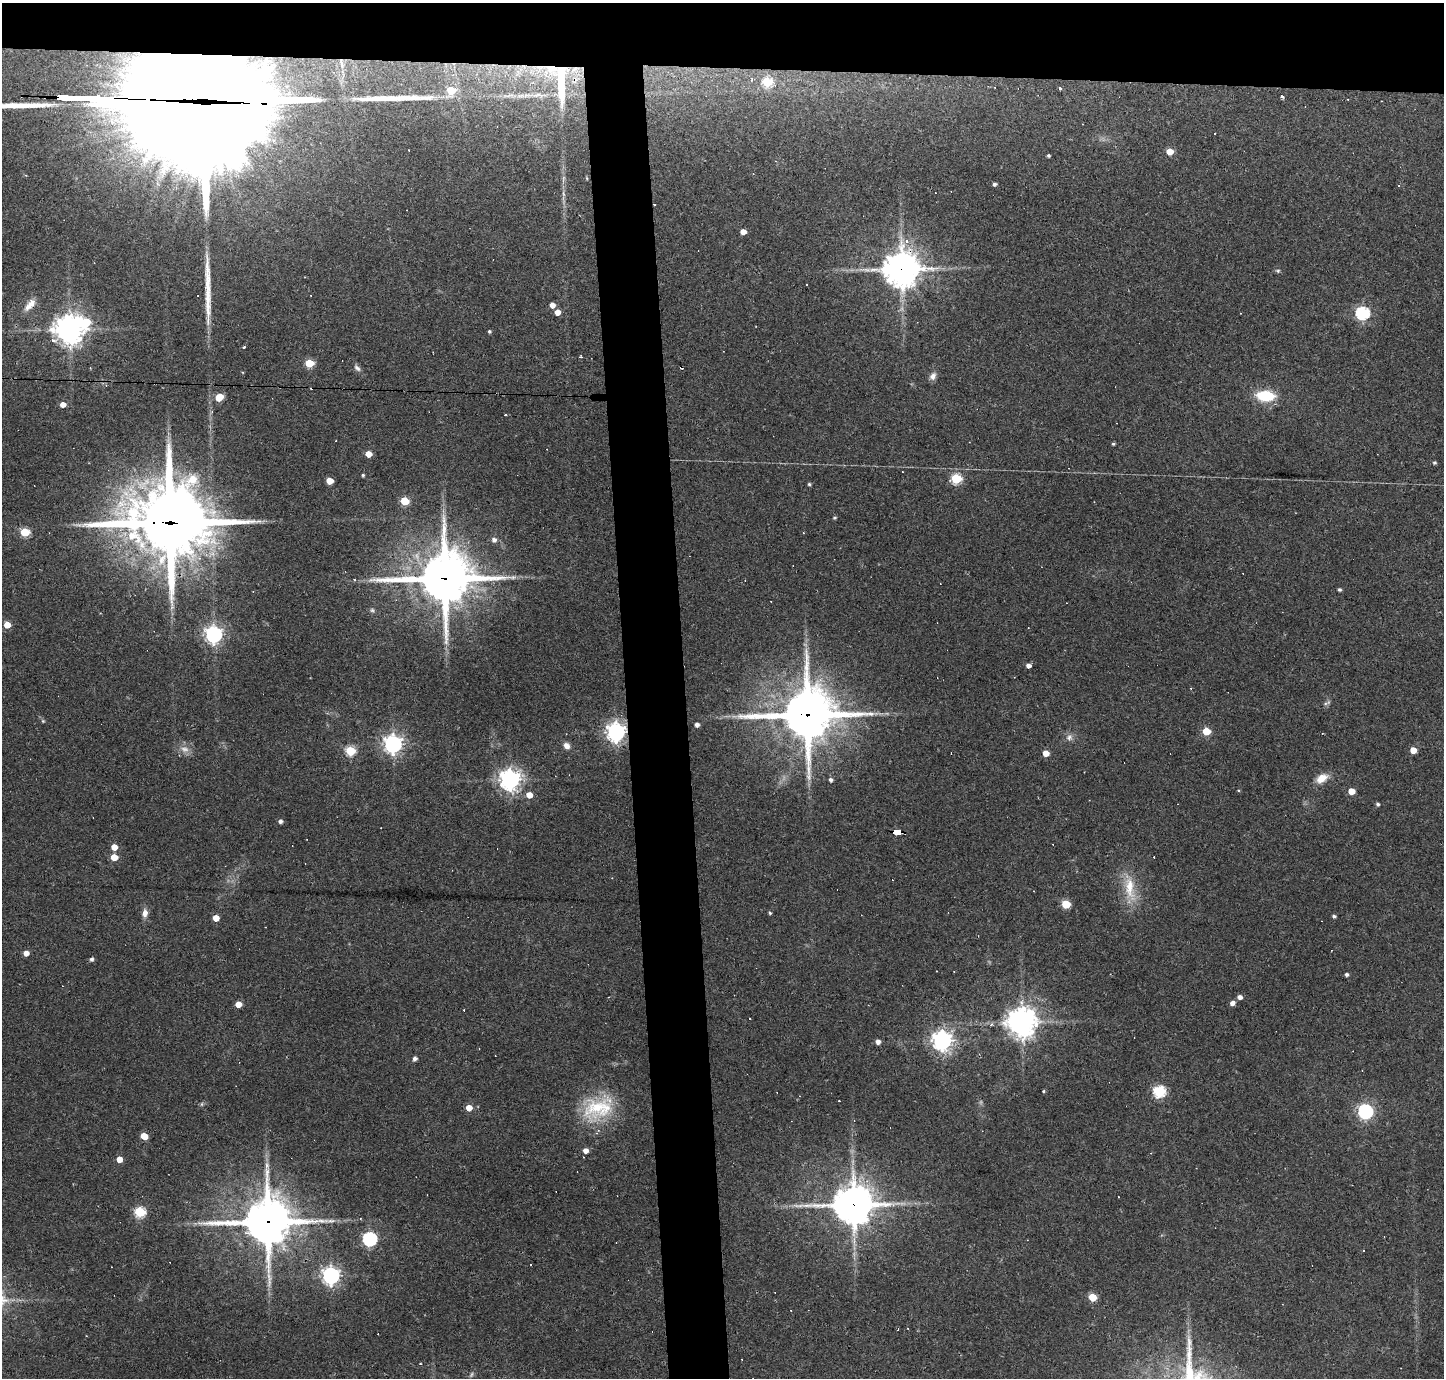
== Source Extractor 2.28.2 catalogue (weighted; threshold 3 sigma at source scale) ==
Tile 2 of 3 x 3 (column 2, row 1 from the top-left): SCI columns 1444-2885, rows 2842-4217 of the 4328 x 4305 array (HDU 1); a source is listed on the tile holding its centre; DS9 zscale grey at full resolution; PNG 1446 x 1380 px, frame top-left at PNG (2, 3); no overlay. Shown black and unused: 9% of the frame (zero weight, under 2 of 3 exposures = <1% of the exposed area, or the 3 px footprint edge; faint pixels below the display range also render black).
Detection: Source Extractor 2.28.2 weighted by HDU 2 'WHT'; one run over the whole footprint, this tile lists its part. Background 0.085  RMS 0.0059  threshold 0.0266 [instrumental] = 3 sigma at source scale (4.5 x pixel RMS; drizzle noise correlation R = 1.50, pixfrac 1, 0.05/0.05 arcsec/px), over >= 5 px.
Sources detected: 145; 3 too faint to see at this stretch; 29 cosmic-ray / hot-pixel residue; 3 long thin detections or spike segments (spike, bleed or trail) — not listed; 1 inside a brighter listed object's ellipse — not listed separately; the other 109 listed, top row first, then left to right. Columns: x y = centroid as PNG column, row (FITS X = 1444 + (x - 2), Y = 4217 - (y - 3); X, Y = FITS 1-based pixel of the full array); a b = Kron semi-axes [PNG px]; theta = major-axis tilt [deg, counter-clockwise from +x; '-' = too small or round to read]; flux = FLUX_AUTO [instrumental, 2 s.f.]
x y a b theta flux
560 79 59 23 -82 63
767 82 6 6 - 38
1060 89 3 3 - 4.2
451 90 6 6 - 16
538 95 20 6 1 4.9
1282 97 3 3 - 8.2
189 102 134 32 -2 43000
1170 152 5 5 - 11
1048 156 3 3 - 1.1
994 184 4 4 - 1.4
654 204 3 2 - 1.2
743 232 5 4 - 5.6
907 241 5 3 - 10
902 269 12 11 - 1200
1278 271 6 5 - 0.97
30 305 20 9 50 6.6
552 305 5 4 - 5
557 312 5 4 - 6
1362 313 6 6 - 100
86 322 8 6 -61 23
69 329 10 10 - 650
489 331 4 4 - 0.98
53 340 6 5 - 1.8
244 347 3 3 - 0.95
581 357 3 3 - 1.8
309 363 5 5 - 26
357 368 11 6 -49 2.1
933 376 10 7 60 3.1
1265 396 17 10 -3 24
219 397 6 5 - 17
63 405 4 4 - 5.5
505 415 3 2 - 1.2
1113 444 3 3 - 0.82
368 454 5 4 - 8.4
1434 463 4 4 - 1
363 475 4 4 - 0.78
956 479 6 5 - 49
330 481 5 5 - 11
809 484 4 4 - 0.94
405 501 5 5 - 26
834 518 4 4 - 0.87
169 523 31 26 -3 5300
25 532 5 5 - 31
803 533 4 3 - 0.49
494 540 5 5 - 2.7
445 578 21 18 6 2600
354 579 4 3 - 0.56
1340 590 4 4 - 1.2
372 610 6 5 - 1.1
7 625 5 5 - 11
214 634 6 6 - 250
1028 665 4 4 - 3
1191 688 4 3 - 0.41
1328 702 7 6 - 1.5
807 715 20 18 6 2800
43 721 5 4 - 0.76
697 725 4 4 - 2.5
1206 731 5 5 - 18
616 732 7 7 - 350
1069 737 9 8 - 2.7
393 744 7 7 - 310
566 746 8 7 - 3.4
1413 750 5 4 - 9
350 751 5 5 - 38
1046 753 5 4 - 7.3
1322 778 17 10 30 7.2
510 780 7 7 - 440
831 780 4 4 - 1.8
1238 790 4 3 - 0.58
1351 791 5 5 - 9.5
529 795 5 5 - 7.5
1378 804 4 4 - 1.3
280 821 4 4 - 2
897 832 8 4 -3 62
114 847 5 5 - 6.9
114 857 5 5 - 12
1129 888 37 14 -85 18
1066 904 5 5 - 23
145 913 11 7 86 3.7
770 913 4 3 - 1
1334 916 4 3 - 1.2
216 918 5 4 - 8.2
26 953 5 4 - 4.7
92 959 5 5 - 1.6
1347 974 4 4 - 1.4
1240 997 5 4 - 2.8
1232 1003 5 5 - 3.3
238 1004 5 4 - 7.6
750 1019 3 3 - 1.2
1022 1022 9 9 - 900
942 1040 7 7 - 380
878 1042 5 5 - 3
415 1059 5 4 - 2.1
1043 1091 4 3 - 0.66
1159 1091 6 6 - 74
202 1104 6 4 89 0.85
469 1108 5 5 - 7.4
598 1108 45 29 19 39
1365 1111 6 6 - 150
144 1136 5 5 - 10
585 1151 6 5 - 3.9
119 1159 4 4 - 6.9
1118 1197 3 2 - 0.61
853 1204 15 12 0 1600
140 1212 5 5 - 53
267 1222 18 16 2 2500
370 1239 6 6 - 130
331 1275 7 7 - 280
1092 1297 5 5 - 18
Overlapping masked pixels (flux is a lower limit): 11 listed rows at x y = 560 79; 189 102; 654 204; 902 269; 169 523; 445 578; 807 715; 616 732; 897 832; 853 1204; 267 1222
Isophote crosses this tile's border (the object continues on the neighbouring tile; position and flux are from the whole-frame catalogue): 1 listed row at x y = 189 102